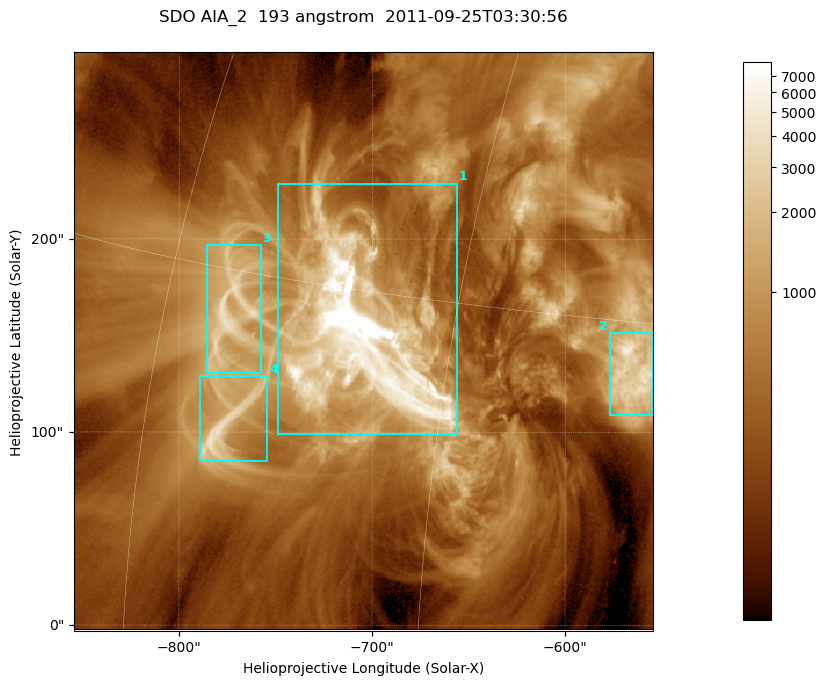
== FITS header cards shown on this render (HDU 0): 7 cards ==
TELESCOP= 'SDO     '           /
INSTRUME= 'AIA_2   '           /
WAVELNTH=                  193 /
WAVEUNIT= 'angstrom'           /
DATE-OBS= '2011-09-25T03:30:56.86' /
CTYPE1  = 'HPLN-TAN'           /
CTYPE2  = 'HPLT-TAN'           /

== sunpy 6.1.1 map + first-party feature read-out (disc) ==
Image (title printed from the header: SDO AIA_2  193 angstrom  2011-09-25T03:30:56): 499 x 499 px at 0.601 arcsec/px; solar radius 957 arcsec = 1592 px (partial field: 3.1% of the solar disc is inside the frame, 100% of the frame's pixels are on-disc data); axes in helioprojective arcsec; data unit not stated in the header (colour bar unlabelled)
Orientation: roll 0.0577 deg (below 1 deg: not rotated)
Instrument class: DISC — disc imager (sunpy class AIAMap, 193 A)
Bright regions (active regions / flare kernels): reference = the on-disc median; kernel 5 px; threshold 5 sigma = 1393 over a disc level ~417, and >= 1.15x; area >= 249 px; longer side >= 6 px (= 3.6 arcsec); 4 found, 4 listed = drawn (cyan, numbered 1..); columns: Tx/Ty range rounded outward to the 2 arcsec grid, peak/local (2 s.f.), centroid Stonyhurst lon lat
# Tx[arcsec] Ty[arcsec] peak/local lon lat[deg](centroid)
1 -750..-656 98..230 64 -49 +13
2 -578..-554 108..152 12 -37 +13
3 -786..-758 130..198 9.4 -56 +14
4 -790..-754 84..130 10 -55 +10